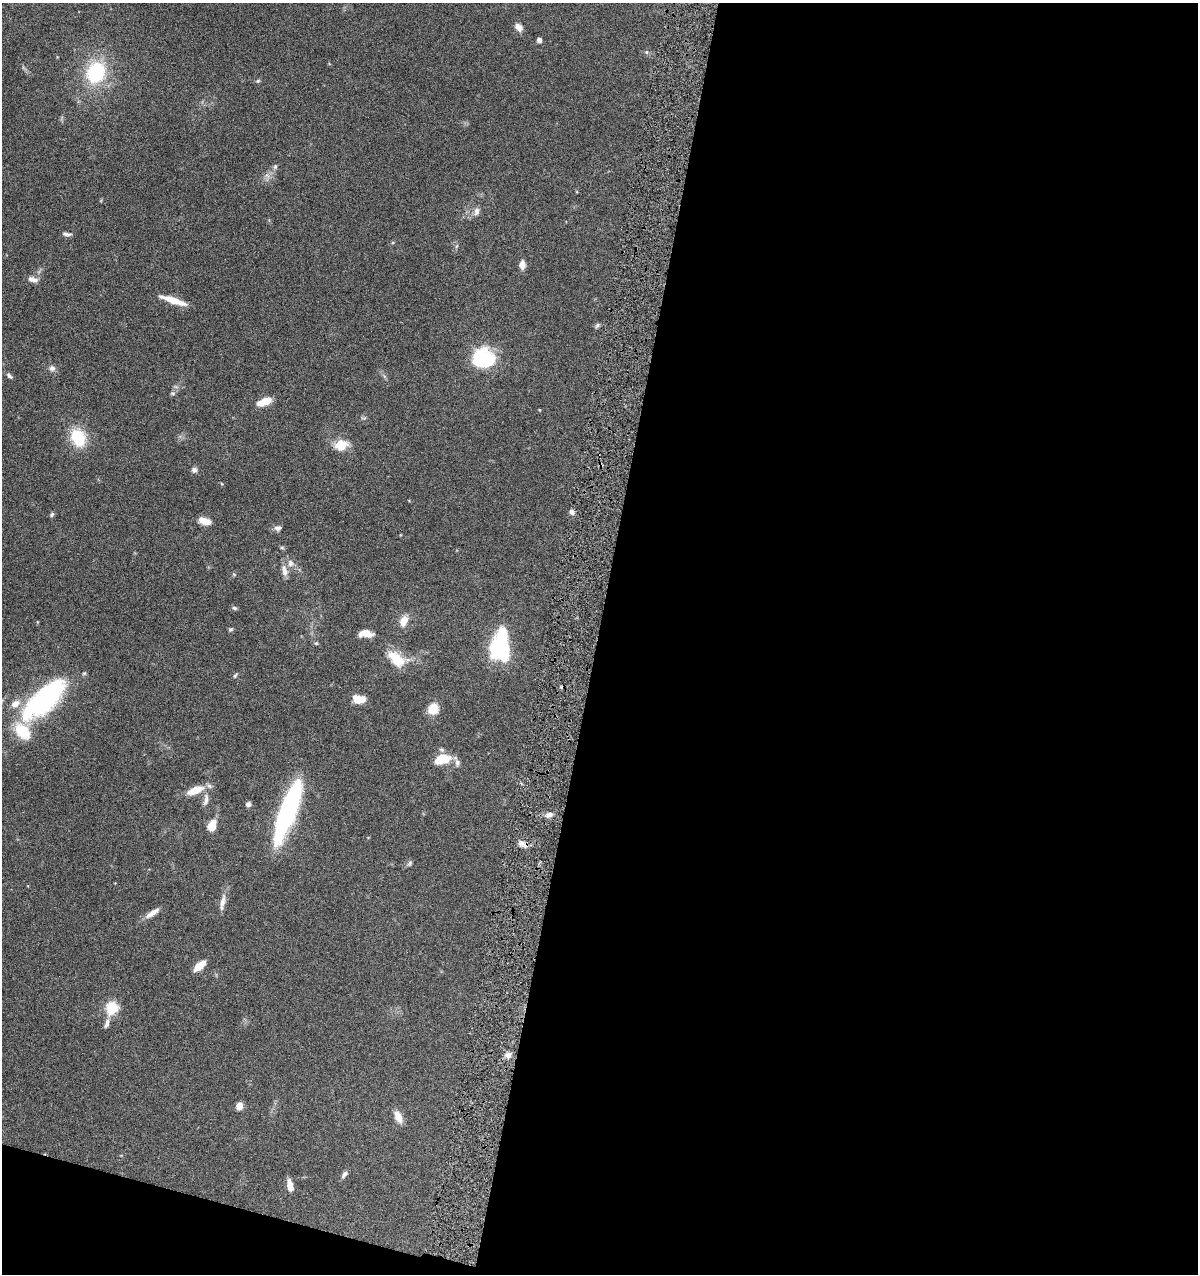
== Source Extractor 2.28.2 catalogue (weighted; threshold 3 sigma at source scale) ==
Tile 16 of 4 x 4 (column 4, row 4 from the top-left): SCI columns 3709-4904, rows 1-1272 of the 5147 x 5088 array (HDU 1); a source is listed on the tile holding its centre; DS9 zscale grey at full resolution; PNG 1200 x 1276 px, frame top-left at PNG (2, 3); no overlay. Shown black and unused: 52% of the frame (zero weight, under 4 of 8 exposures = <1% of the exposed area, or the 3 px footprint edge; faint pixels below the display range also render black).
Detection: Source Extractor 2.28.2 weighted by HDU 2 'WHT'; one run over the whole footprint, this tile lists its part. Background 0.0995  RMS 0.0049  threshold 0.0201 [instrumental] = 3 sigma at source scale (4.09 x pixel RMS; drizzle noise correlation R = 1.36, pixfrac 0.8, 0.05/0.05 arcsec/px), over >= 5 px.
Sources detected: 62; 2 inside a brighter listed object's ellipse — not listed separately; the other 60 listed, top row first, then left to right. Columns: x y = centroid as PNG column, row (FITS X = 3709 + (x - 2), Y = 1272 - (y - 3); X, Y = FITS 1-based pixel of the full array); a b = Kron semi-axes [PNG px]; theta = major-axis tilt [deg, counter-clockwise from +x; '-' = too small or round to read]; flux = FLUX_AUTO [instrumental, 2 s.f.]
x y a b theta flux
519 27 11 7 -47 2.5
539 40 5 5 - 1.4
646 52 5 5 - 0.69
96 72 25 21 63 29
258 81 6 5 - 0.59
275 167 6 5 - 0.76
267 176 9 3 -45 0.92
476 211 11 7 80 1.9
67 234 12 4 -6 1.3
522 265 9 6 -87 2.9
33 279 14 6 -11 2.2
173 300 29 6 -18 7
597 325 7 5 54 0.78
484 358 19 16 -5 34
52 368 8 7 - 1.6
9 376 9 5 -38 1.1
173 393 7 4 -8 0.61
265 401 15 6 23 7.6
540 410 4 2 - 0.31
78 437 23 17 -63 14
341 445 13 11 17 8.2
194 470 7 6 - 1.4
571 512 6 5 - 1.5
52 514 7 5 57 0.82
205 521 11 6 -16 5.8
278 528 9 7 1 1.4
282 548 6 4 -1 0.58
290 563 10 8 -78 2.3
284 571 14 7 -74 2.9
234 608 7 4 -27 0.78
404 621 13 8 68 4.6
230 629 6 5 - 0.68
365 634 15 7 -2 4.8
316 643 5 4 - 0.54
500 647 25 15 88 51
396 659 23 12 -42 11
235 676 7 4 54 0.61
44 699 57 22 42 68
359 699 12 7 -12 6.6
433 709 11 10 - 6.6
442 759 19 10 15 10
457 762 10 7 -80 1.7
195 790 17 8 21 8.1
206 800 20 6 79 2.9
248 804 7 6 - 1.2
287 812 64 15 70 69
549 815 9 6 22 2.1
212 826 11 7 71 6.9
523 844 13 7 -24 2.4
410 863 9 5 59 0.85
222 902 21 6 79 3.3
152 913 19 6 34 3.3
199 966 13 6 41 6.3
112 1008 16 14 67 9.7
106 1025 11 6 51 1.5
508 1055 7 7 - 2.3
239 1106 8 6 85 3.3
398 1116 17 8 -67 3.9
344 1175 11 5 58 1.3
290 1186 13 6 -78 4
Overlapping masked pixels (flux is a lower limit): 1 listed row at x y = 523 844